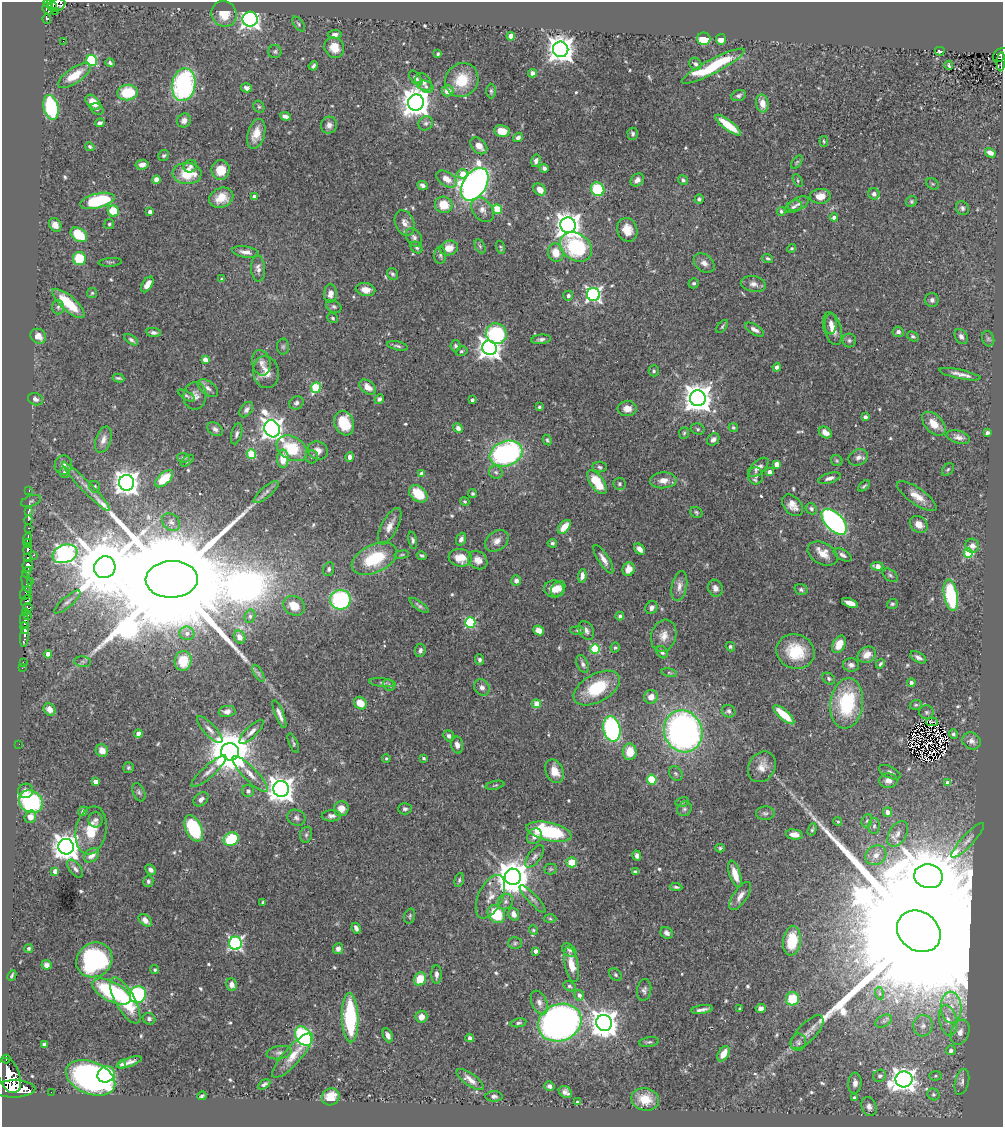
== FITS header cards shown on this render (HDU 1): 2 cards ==
NAXIS1  =                 1001
NAXIS2  =                 1125

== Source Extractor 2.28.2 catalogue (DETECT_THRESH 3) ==
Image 1001 x 1125 px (HDU 1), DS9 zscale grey, 1 PNG px = 1 image px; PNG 1005 x 1129 px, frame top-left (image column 1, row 1125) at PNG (2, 2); each listed source drawn as its Kron ellipse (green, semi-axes under 4 px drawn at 4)
Background 0.685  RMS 0.023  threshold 0.069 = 3 sigma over >= 5 px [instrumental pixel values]
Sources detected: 597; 8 with non-positive FLUX_AUTO (blend fragments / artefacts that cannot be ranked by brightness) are neither listed nor drawn; of the other 589, the 500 brightest by FLUX_AUTO listed and drawn (89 fainter detections omitted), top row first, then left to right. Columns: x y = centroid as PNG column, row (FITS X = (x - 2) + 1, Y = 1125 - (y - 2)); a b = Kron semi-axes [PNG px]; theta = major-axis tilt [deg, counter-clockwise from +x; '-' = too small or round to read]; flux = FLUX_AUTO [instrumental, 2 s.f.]
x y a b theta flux
48 3 5 3 - 300
56 5 9 6 22 430
52 6 5 3 - 200
48 9 6 5 - 360
56 11 3 2 - 44
224 14 13 12 - 27
47 19 5 4 - 200
250 19 7 7 - 720
299 24 8 4 -53 2.8
335 35 7 4 5 5.4
511 36 4 4 - 24
704 39 6 6 - 56
721 39 5 5 - 20
63 41 2 2 - 1100
334 48 10 9 - 21
561 49 8 7 - 1900
275 51 6 6 - 3.3
940 51 5 3 - 3.1
438 54 3 3 - 2.5
1000 55 8 5 41 120
92 61 6 5 - 130
1001 62 9 3 86 110
110 63 5 3 - 2.8
695 64 6 5 - 5.5
949 65 4 3 - 2.5
313 66 5 3 - 3.3
713 66 35 7 28 110
533 73 4 4 - 6.7
74 75 19 7 35 32
416 78 9 5 -50 5.6
462 80 17 16 - 46
423 82 9 7 -50 8.9
184 85 16 11 81 300
426 87 8 5 -28 4.2
246 88 5 4 - 5
448 91 6 5 - 15
491 91 7 5 -89 3.3
127 92 10 8 7 58
739 96 7 5 19 3.8
93 102 9 6 -44 20
416 103 8 8 - 2400
762 103 9 6 -82 15
51 107 12 7 -75 150
259 107 6 5 - 2.4
97 109 7 5 -34 3.5
285 116 5 3 - 7
184 120 7 6 - 7.2
100 123 5 3 - 3.9
426 123 7 6 - 4.4
329 125 8 8 - 7.6
728 125 16 5 -37 38
502 131 8 5 -9 28
256 134 15 8 74 21
633 134 6 5 - 3.6
518 137 5 4 - 4.8
824 141 5 4 - 2.2
479 146 10 6 -45 14
90 147 5 4 - 2.8
990 153 6 4 -32 9.9
164 155 6 5 - 2.9
536 161 6 4 75 5.6
797 162 7 4 54 2.3
142 165 7 5 9 9.5
190 166 7 6 - 5.9
544 168 4 4 - 4.5
221 170 10 9 - 25
187 173 14 10 -2 49
462 174 5 5 - 22
447 179 11 7 -32 16
156 180 4 4 - 19
637 180 7 5 39 6.7
683 180 5 4 - 3.4
798 181 7 4 -61 2.3
475 184 18 11 58 920
933 184 7 5 -34 2.4
423 185 5 4 - 5.6
598 189 7 6 - 94
540 190 7 5 -46 17
874 194 6 5 - 5.8
820 196 10 7 6 15
254 197 4 4 - 13
221 198 12 9 24 26
699 199 5 4 - 3.3
97 201 17 7 14 110
912 201 6 5 - 2.6
798 204 11 6 28 6
444 205 9 8 - 32
794 207 8 5 26 3.9
962 208 7 6 - 4.2
497 209 5 4 - 57
482 210 13 9 -53 12
113 211 6 5 - 43
781 211 4 4 - 3.6
150 212 4 4 - 9.3
834 217 4 4 - 9.3
405 223 13 9 -68 12
109 224 5 5 - 2.6
55 225 7 5 -56 11
568 225 8 7 - 1800
627 230 12 10 -72 21
79 235 9 6 -36 50
414 237 10 7 -56 5.9
480 246 7 5 -64 3.1
500 247 7 4 -78 2.2
576 247 17 13 -35 140
417 248 7 5 -46 3.1
449 248 9 7 16 19
792 248 5 4 - 2.4
245 252 13 5 -10 9.5
556 253 9 7 -78 22
440 255 9 6 90 4.1
768 258 5 4 - 2.9
79 259 6 6 - 64
110 262 11 3 4 2.6
704 263 11 8 -39 9.1
258 268 13 7 -85 8.3
392 274 6 5 - 3.2
222 279 4 3 - 2.8
694 283 5 5 - 2.8
147 284 9 5 58 12
753 284 13 8 -10 8.6
365 290 10 6 -9 13
92 293 5 5 - 2.2
330 294 9 6 86 11
593 294 6 6 - 470
568 296 5 5 - 4.3
932 300 7 7 - 5
68 303 20 7 -41 55
58 307 7 6 - 3.8
334 307 8 6 -31 3.6
333 318 6 4 -39 2.6
831 324 10 6 87 6.7
722 326 7 4 53 2.6
832 329 17 9 -75 16
754 330 10 5 -30 6.7
154 332 7 4 -7 5
898 332 5 5 - 4.9
496 334 10 10 - 130
38 336 8 7 - 12
913 336 6 4 -31 2.8
961 336 8 6 -58 5.1
541 339 10 4 6 4.9
988 339 8 6 -70 3.3
131 340 8 4 -33 4.2
849 340 7 6 - 3.8
397 346 10 4 -11 3.6
456 346 6 5 - 4
283 347 8 6 89 3.3
489 348 7 7 - 1300
462 351 6 4 16 2.6
205 360 4 4 - 17
261 363 13 9 -77 9.7
777 367 4 4 - 5.1
654 371 5 5 - 2.5
266 372 16 13 -80 19
960 374 21 4 -12 9.9
118 378 6 3 -9 2.7
368 387 9 6 -39 15
208 388 12 6 -37 7.2
316 388 5 5 - 80
187 396 9 4 -31 2.6
195 396 14 11 84 12
698 398 8 8 - 2400
36 399 8 6 -23 5.4
379 399 5 4 - 4.1
472 400 3 3 - 4.3
296 403 7 6 - 4.9
539 407 4 4 - 2.3
627 409 9 7 1 12
246 410 8 5 53 6.4
865 417 4 4 - 3.9
344 423 12 9 -69 55
934 424 14 8 -45 23
733 427 5 4 - 2.6
458 428 5 4 - 6.7
215 429 8 6 -36 5.5
272 429 9 7 -63 1200
698 429 7 5 -17 2.9
825 432 7 5 -34 12
684 433 6 5 - 2.4
987 433 4 3 - 3.4
237 434 11 5 75 5.1
958 437 12 6 -15 8.3
713 439 7 5 43 6.1
103 440 13 7 71 10
547 440 5 4 - 2.4
292 448 16 11 -31 67
318 451 10 9 - 12
251 454 5 4 - 62
506 454 17 12 19 320
312 457 6 6 - 4.7
350 457 5 4 - 7.4
858 457 10 8 24 7.6
183 458 6 5 - 3.1
283 459 9 5 89 25
187 461 8 4 42 2.4
837 461 6 5 - 2.3
777 464 4 4 - 20
63 465 10 8 80 10
600 467 7 5 -8 3.4
758 467 12 6 42 8.5
948 469 7 5 49 2.7
64 472 5 5 - 4
496 472 7 6 - 4.2
770 472 4 4 - 11
422 474 4 4 - 14
756 476 8 7 - 5.7
829 478 11 5 17 7.3
164 479 11 6 43 38
663 480 13 8 3 13
597 482 14 6 -54 48
127 483 8 7 - 1500
619 484 6 6 - 3.2
864 486 7 3 40 2.4
86 487 33 5 -46 17
95 487 6 5 - 3.4
29 490 3 2 - 13
266 492 16 5 41 6.2
473 493 4 3 - 3.1
418 494 10 7 -39 42
917 496 23 8 -35 20
31 501 10 5 19 4.2
465 502 5 4 - 2.9
793 505 12 8 -47 13
811 509 6 5 - 3.7
28 512 4 3 - 45
696 512 6 5 - 2.7
28 520 5 3 - 20
171 522 10 8 -42 7.4
834 522 16 8 -46 430
919 524 9 7 -39 16
390 526 20 8 62 15
564 527 8 5 48 23
28 528 4 3 - 130
27 538 6 3 75 450
461 539 6 5 - 5.7
413 540 8 4 -77 3.6
497 541 13 9 35 12
27 543 4 3 - 300
552 543 4 4 - 3.2
972 546 7 7 - 9.3
640 549 6 4 -43 8.1
28 550 5 3 - 560
968 553 5 4 - 89
65 554 13 9 20 800
823 554 16 10 -28 20
34 555 3 2 - 28
402 555 7 3 8 2.3
843 555 9 5 -30 6.1
422 556 5 3 - 2.6
27 558 4 3 - 260
460 558 11 9 -6 24
374 559 24 14 25 82
603 559 16 5 -58 10
478 560 10 8 -38 11
28 566 5 5 - 1300
877 566 6 4 -2 14
105 567 11 10 - 17000
329 569 7 5 71 4.1
629 569 7 6 - 16
26 572 5 3 - 410
890 575 8 5 -37 3.8
582 576 7 4 82 7.8
172 579 26 18 2 100000
30 581 3 3 - 170
516 581 5 4 - 7.1
27 583 10 4 -75 530
679 586 15 7 79 11
715 588 8 7 - 7.5
554 589 10 8 -9 15
558 589 8 6 52 12
801 590 6 5 - 3.6
26 593 7 5 59 320
951 595 16 6 -80 120
26 600 6 4 44 380
340 600 10 10 - 190
67 602 16 5 40 7.3
850 603 8 4 -20 14
892 604 5 5 - 3.1
419 605 11 3 -37 3.9
294 606 11 9 -30 26
28 607 5 3 - 180
651 608 7 6 - 6.2
26 612 4 3 - 75
28 616 3 2 - 82
250 616 7 5 76 3.2
620 616 4 4 - 4.5
24 621 8 3 -85 930
470 622 5 5 - 140
25 628 6 3 -79 620
539 630 6 4 -25 15
578 630 7 4 -1 2.5
586 631 10 7 -61 6.4
187 633 7 6 - 7.4
664 636 16 12 73 17
24 637 10 3 83 620
240 637 7 5 -59 9.6
839 644 9 6 63 26
730 647 5 4 - 2.8
615 648 5 4 - 3.4
595 649 5 5 - 97
420 650 6 5 - 5.4
795 651 19 17 -20 55
662 652 6 5 - 4.1
48 654 4 4 - 16
867 655 9 7 30 15
918 657 9 5 -30 6.1
480 660 5 4 - 3.4
183 661 10 8 78 39
23 662 2 2 - 13
83 662 8 5 -6 4.1
583 664 9 5 -68 4.9
880 664 5 3 - 2.6
851 665 8 6 -9 7
22 668 2 2 - 9.9
258 673 10 4 -60 3.4
669 673 8 4 -8 2.7
829 679 7 5 -37 3.2
382 683 13 3 -6 3.4
911 683 4 4 - 5.1
389 685 6 5 - 2.9
482 687 8 7 - 6.9
597 688 25 14 29 77
651 697 7 6 - 14
360 703 7 5 -40 25
847 703 25 16 83 130
537 704 4 4 - 29
916 705 6 4 20 2.4
50 709 6 5 - 11
227 711 8 5 9 6.9
729 711 7 6 - 4.3
926 712 7 7 - 3.6
279 714 15 4 -68 7.6
784 715 13 5 -42 44
932 722 6 3 2 6.4
612 729 13 8 -79 280
210 730 17 6 -47 9.3
683 731 21 19 -67 670
251 732 16 5 45 8.6
138 734 4 4 - 17
953 734 5 4 - 3
449 736 6 5 - 4.9
971 741 10 8 -30 7.2
293 743 10 4 -66 2.8
19 744 2 2 - 17
457 745 9 6 -77 7.8
102 750 6 6 - 13
230 752 9 8 - 6700
630 752 8 7 - 29
386 758 4 4 - 2.3
424 758 4 3 - 2.7
762 767 16 13 57 16
128 768 5 5 - 3
209 771 23 6 42 12
554 771 12 8 -66 23
890 772 12 5 -25 4.8
250 774 24 6 -46 17
676 774 8 6 -56 4.1
652 779 5 4 - 88
888 781 9 7 -2 9.6
95 782 4 4 - 14
948 783 4 4 - 16
495 785 9 4 12 2.8
281 789 8 8 - 1800
26 791 7 7 - 9.2
248 791 6 6 - 5.4
139 792 9 6 -67 3.8
201 799 8 6 40 7.7
31 802 12 10 -39 170
682 802 7 4 11 2.6
341 809 7 7 - 16
405 809 7 5 1 4.5
684 809 8 7 - 3.7
83 811 5 4 - 4.1
887 812 5 4 - 10
765 813 9 7 2 4.3
331 816 9 5 4 5.9
30 817 6 5 - 12
296 818 9 7 -29 5.6
95 820 7 7 - 5
867 821 7 5 68 3
838 822 4 4 - 2.3
874 826 8 5 88 3.7
194 828 14 8 -65 130
91 830 24 15 79 41
812 830 6 4 71 2.5
549 832 23 9 -12 140
794 834 8 5 -8 14
898 834 14 8 59 13
306 835 8 6 74 3.9
534 836 8 7 - 8.6
231 839 8 6 26 69
968 840 23 6 47 10
66 847 8 7 - 1900
720 848 4 4 - 2.3
92 855 8 6 40 12
637 855 5 4 - 6
876 855 11 9 36 14
535 856 13 6 53 5.8
572 862 5 5 - 32
75 869 11 5 -51 5.8
551 869 6 5 - 2.6
150 870 6 4 -44 6.1
55 871 4 4 - 14
635 872 4 3 - 3.9
735 874 14 5 -72 23
928 876 14 12 -12 12000
513 877 8 8 - 3800
459 880 7 4 76 3
148 881 6 5 - 3.8
676 887 6 3 -6 3.1
740 896 16 7 56 12
490 897 23 12 65 22
533 899 18 5 -47 7.1
263 902 3 3 - 2.5
505 902 8 7 - 5.8
496 914 10 8 -52 68
514 914 6 5 - 12
410 916 8 5 74 2.7
550 919 6 4 -2 2.5
145 920 8 5 -41 12
356 928 5 4 - 5.8
533 930 5 4 - 2.5
919 931 23 19 -37 210000
667 933 7 5 -40 6.2
792 941 14 9 83 48
235 943 6 6 - 340
515 943 7 6 - 3.3
29 948 4 4 - 2.8
338 949 5 5 - 7.4
569 950 8 5 -41 3.9
536 951 4 3 - 8.8
94 960 19 16 36 240
571 964 18 6 -78 24
47 965 5 4 - 6.5
155 970 4 4 - 2.7
437 974 9 5 -89 6.2
12 975 5 2 - 2.5
616 975 7 5 -47 3.1
420 979 7 6 - 36
232 985 6 5 - 9.7
569 986 6 4 -29 3
644 990 11 7 79 5.5
111 992 21 10 -27 160
879 993 6 4 -72 2.7
138 995 9 8 - 260
579 995 5 5 - 6.6
792 999 7 6 - 49
125 1001 26 9 -61 66
539 1003 12 7 -66 8.3
951 1007 16 10 -87 23
761 1008 5 4 - 7.2
740 1009 3 3 - 3.7
702 1010 11 3 9 6.3
421 1017 6 6 - 12
350 1018 24 8 -88 130
149 1019 6 5 - 3.9
948 1020 15 9 -78 16
884 1021 9 5 29 4.4
518 1023 8 4 10 3.3
560 1023 22 18 22 790
604 1023 8 8 - 2100
923 1026 11 9 84 11
807 1032 22 9 47 13
960 1032 13 9 70 12
388 1035 7 4 -65 7.9
303 1036 11 7 -56 230
470 1038 4 3 - 5.2
649 1042 10 4 8 3.3
798 1042 9 8 - 5
44 1044 4 4 - 9.8
951 1050 5 5 - 7.1
279 1053 12 6 8 6.1
724 1054 8 5 59 13
293 1056 29 8 48 24
6 1059 4 3 - 160
129 1062 13 4 19 8.6
122 1064 4 4 - 3
106 1074 9 7 29 61
9 1075 18 10 -69 6000
880 1076 7 6 - 4.9
935 1076 6 4 3 2.6
91 1078 26 16 -22 570
904 1079 8 8 - 1600
470 1080 16 6 -35 12
962 1082 13 7 75 6.9
855 1083 10 6 85 8.6
264 1084 7 4 31 3.8
549 1086 5 4 - 5.4
14 1089 21 8 1 6100
51 1092 2 2 - 8.3
565 1092 7 5 -32 6.4
933 1094 6 5 - 3.4
202 1096 5 3 - 2.4
494 1096 8 5 0 4.2
331 1097 9 8 - 25
854 1098 3 3 - 3.6
645 1099 14 11 -12 26
577 1102 4 3 - 2.5
869 1107 10 7 -68 8.3
At the frame edge (FLAGS 8, measured only in part): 2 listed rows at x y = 48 3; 1001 62
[89 fainter detections neither listed nor drawn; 8 non-positive-flux detections neither listed nor drawn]